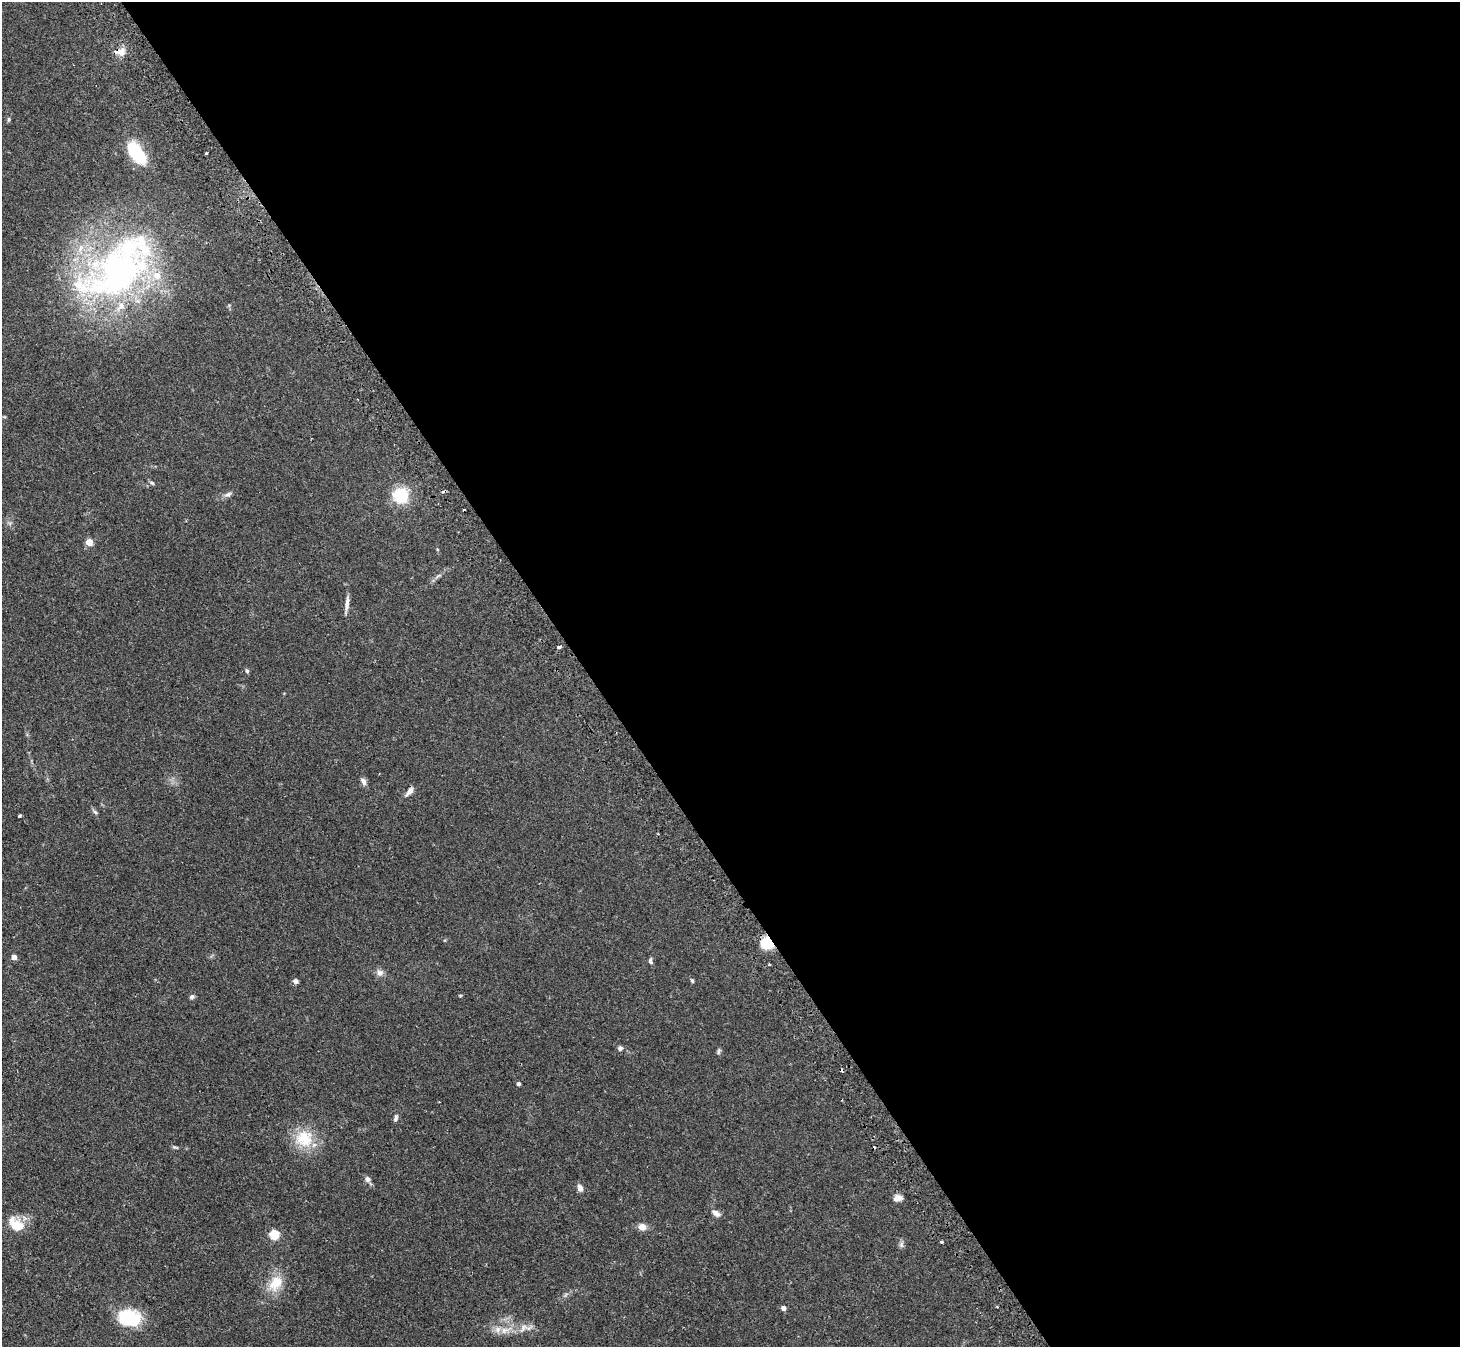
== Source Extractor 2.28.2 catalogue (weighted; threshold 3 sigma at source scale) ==
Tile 8 of 4 x 4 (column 4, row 2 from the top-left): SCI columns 4406-5863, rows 2862-4206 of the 5894 x 5862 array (HDU 1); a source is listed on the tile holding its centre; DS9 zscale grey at full resolution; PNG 1462 x 1349 px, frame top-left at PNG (2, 2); no overlay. Shown black and unused: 60% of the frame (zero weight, under 2 of 3 exposures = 3% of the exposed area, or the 3 px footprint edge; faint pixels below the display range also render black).
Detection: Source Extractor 2.28.2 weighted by HDU 2 'WHT'; one run over the whole footprint, this tile lists its part. Background 0.0965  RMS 0.0064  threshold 0.0288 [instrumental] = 3 sigma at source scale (4.5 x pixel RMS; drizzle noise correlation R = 1.50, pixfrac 1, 0.05/0.05 arcsec/px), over >= 5 px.
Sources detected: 59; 1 inside a brighter object's white glare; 5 cosmic-ray / hot-pixel residue — not listed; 8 inside a brighter listed object's ellipse — not listed separately; the other 45 listed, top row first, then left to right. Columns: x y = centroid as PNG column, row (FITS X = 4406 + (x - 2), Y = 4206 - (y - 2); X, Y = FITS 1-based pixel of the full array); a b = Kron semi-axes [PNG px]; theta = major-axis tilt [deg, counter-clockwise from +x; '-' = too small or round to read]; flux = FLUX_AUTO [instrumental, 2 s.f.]
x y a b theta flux
121 52 10 10 - 4.3
8 119 7 4 90 0.85
137 153 27 14 -53 29
206 153 3 3 - 0.99
117 273 110 63 38 220
152 483 7 4 -31 1.1
228 494 11 6 23 2
401 495 6 6 - 150
89 542 5 4 - 13
347 604 19 5 83 3.5
559 647 4 3 - 2.3
247 671 6 4 -74 1.1
363 781 10 6 -62 2.2
409 791 12 6 50 3.5
95 812 7 4 -44 1.1
19 816 3 3 - 1.1
767 943 13 11 -24 15
14 957 4 4 - 4.7
650 961 8 5 -85 1.2
769 965 4 2 - 0.6
379 973 9 8 - 3
692 980 6 4 -72 0.91
295 981 6 5 - 1.9
460 995 6 4 1 0.57
192 997 7 6 - 1.4
620 1048 6 6 - 1.6
718 1052 9 4 67 1.1
518 1083 4 3 - 1.8
396 1118 9 5 73 1.5
304 1138 27 25 -5 20
175 1147 9 4 -12 0.98
367 1179 8 7 - 2.2
580 1188 10 7 -67 2.6
897 1198 10 7 9 3.6
716 1213 11 6 -33 3.5
17 1226 18 13 -22 12
642 1227 9 7 -8 4.7
274 1234 5 5 - 33
942 1242 3 3 - 1.4
901 1245 8 6 -89 1.7
276 1283 21 14 53 14
783 1308 5 4 - 2.8
127 1318 24 21 26 24
523 1328 15 8 54 4.3
505 1330 14 8 18 5.6
Overlapping masked pixels (flux is a lower limit): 1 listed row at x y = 767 943